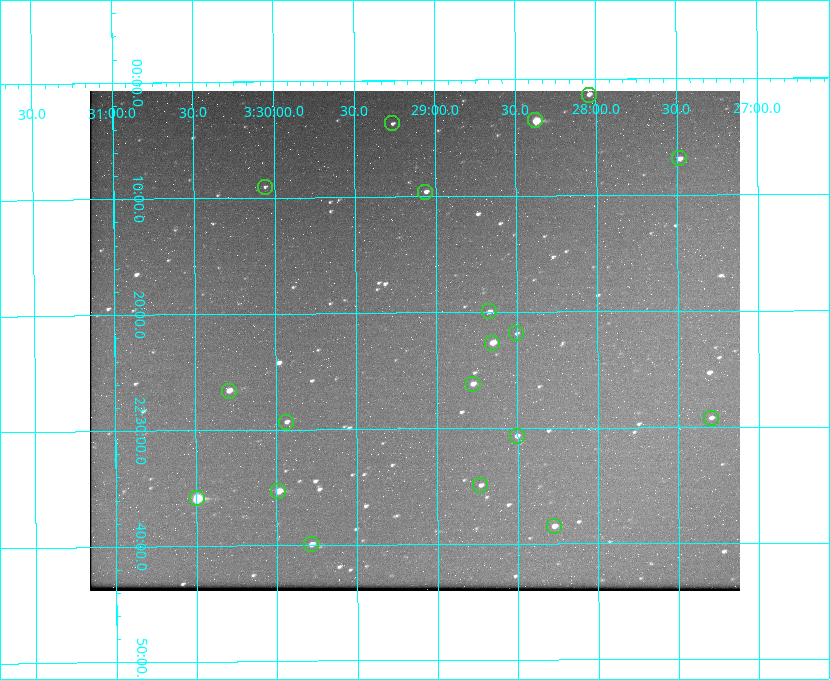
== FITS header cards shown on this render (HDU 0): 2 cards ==
NAXIS1  =                  650 / Width of table row in bytes
NAXIS2  =                  500 / Number of rows in table

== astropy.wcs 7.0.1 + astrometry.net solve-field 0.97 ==
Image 650 x 500 px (HDU 0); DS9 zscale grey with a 90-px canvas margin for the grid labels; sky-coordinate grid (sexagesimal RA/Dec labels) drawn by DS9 from the SOLVED WCS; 19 Tycho-2 reference stars matched to detected sources circled (green)
Header WCS: none
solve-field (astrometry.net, Tycho-2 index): SOLVED blind (the file carries no WCS)
Solved WCS: RA---TAN-SIP/DEC--TAN-SIP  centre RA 03:29:08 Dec +22:22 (52.28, +22.37 deg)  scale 5.17 arcsec/px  FOV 56.0' x 43.1'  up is -180 deg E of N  parity flipped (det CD > 0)
(file carries no celestial WCS; the grid is the blind solution)
Tycho-2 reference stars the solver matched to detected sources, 19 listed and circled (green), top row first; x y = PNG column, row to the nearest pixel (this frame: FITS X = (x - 90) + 1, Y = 500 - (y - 91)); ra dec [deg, ICRS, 3 dp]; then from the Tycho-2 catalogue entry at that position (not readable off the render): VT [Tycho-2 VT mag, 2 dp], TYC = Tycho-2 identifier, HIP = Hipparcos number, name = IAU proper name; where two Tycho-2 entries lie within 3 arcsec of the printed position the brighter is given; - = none
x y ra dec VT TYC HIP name
589 95 52.010 +22.023 11.65 1246-553-1 16144 -
535 120 52.094 +22.059 8.73 1246-565-1 16174 -
392 123 52.316 +22.062 11.63 1246-490-1 - -
679 158 51.872 +22.114 10.68 1245-1095-1 - -
265 187 52.515 +22.151 11.55 1246-639-1 - -
425 192 52.265 +22.160 11.20 1246-515-1 - -
489 311 52.168 +22.332 11.56 1246-558-1 - -
516 333 52.126 +22.364 12.17 1246-628-1 - -
492 343 52.163 +22.377 10.31 1246-508-1 - -
473 384 52.194 +22.436 11.10 1246-758-1 - -
229 391 52.573 +22.443 9.90 1246-338-1 - -
711 418 51.824 +22.487 11.65 1245-1005-1 - -
286 422 52.484 +22.489 11.63 1246-473-1 - -
517 436 52.126 +22.511 11.81 1797-918-1 - -
480 485 52.183 +22.582 11.55 1797-1044-1 - -
278 491 52.497 +22.588 9.77 1798-224-1 - -
197 498 52.624 +22.598 10.47 1798-308-1 - -
554 526 52.069 +22.641 10.36 1797-946-1 - -
311 544 52.446 +22.665 11.05 1798-126-1 - -